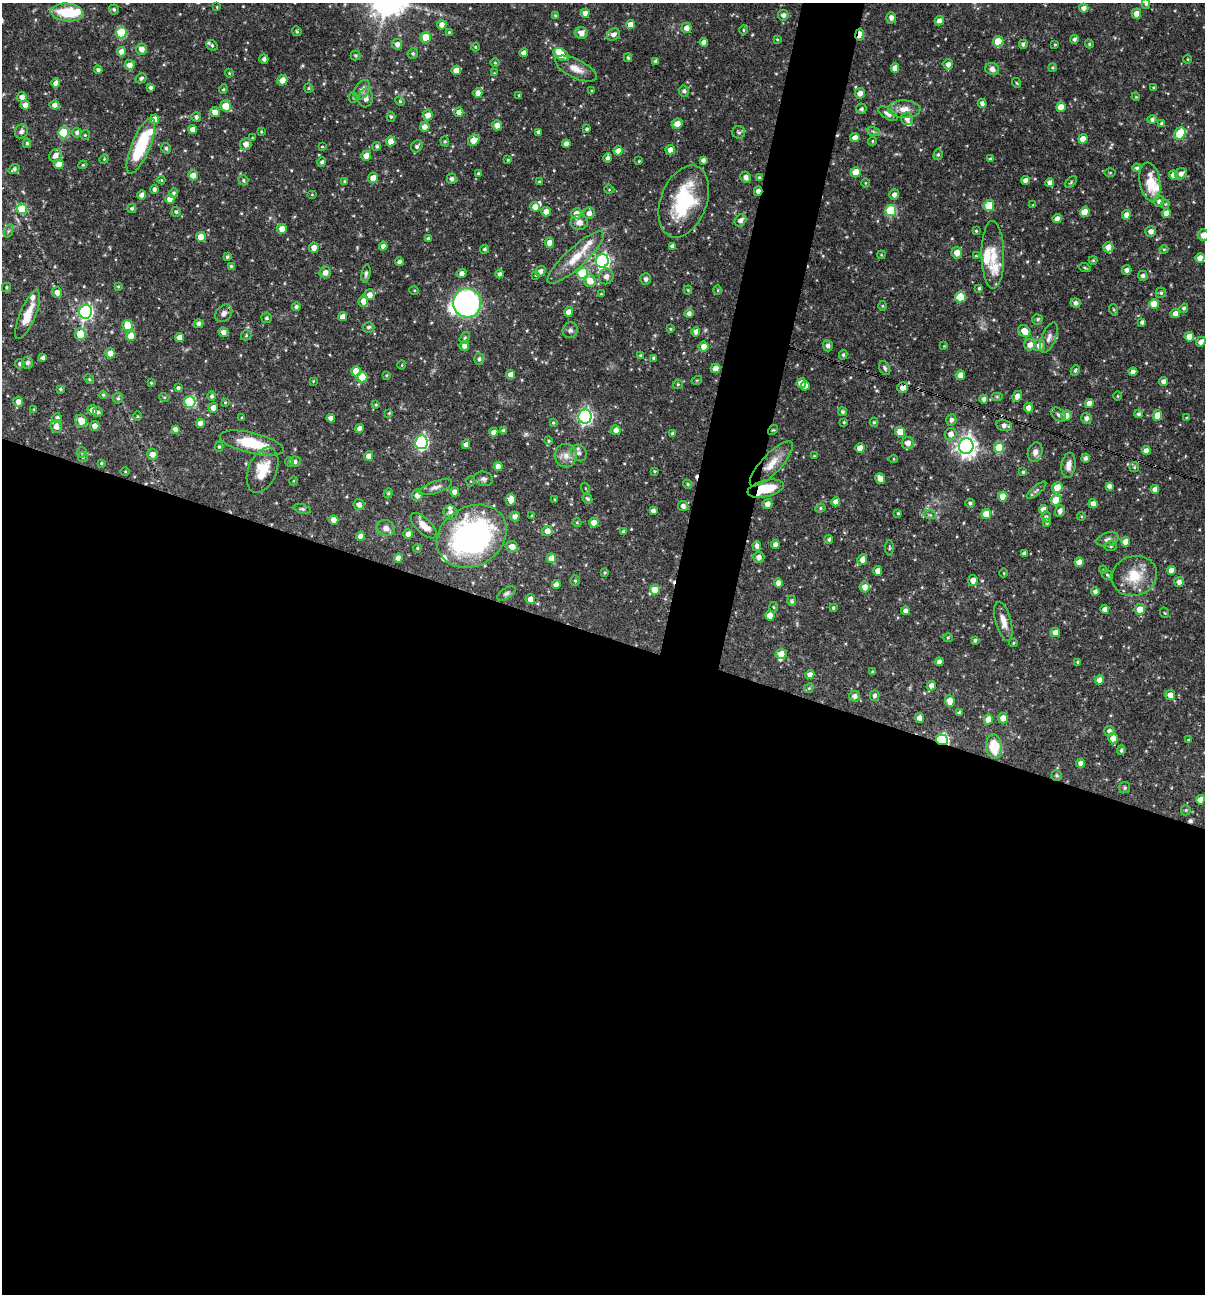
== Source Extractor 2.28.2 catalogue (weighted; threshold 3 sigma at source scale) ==
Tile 14 of 4 x 4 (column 2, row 4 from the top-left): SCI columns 1453-2655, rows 1-1292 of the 5187 x 5168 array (HDU 1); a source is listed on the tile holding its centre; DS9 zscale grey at full resolution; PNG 1207 x 1296 px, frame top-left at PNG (2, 3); each listed source drawn as its Kron ellipse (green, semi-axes under 4 px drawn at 4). Shown black and unused: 54% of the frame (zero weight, under 3 of 4 exposures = <1% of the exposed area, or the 3 px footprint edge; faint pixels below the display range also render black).
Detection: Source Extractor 2.28.2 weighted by HDU 2 'WHT'; one run over the whole footprint, this tile lists its part. Background 0.064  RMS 0.0036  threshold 0.0161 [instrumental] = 3 sigma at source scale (4.5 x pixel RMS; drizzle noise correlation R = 1.50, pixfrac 1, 0.05/0.05 arcsec/px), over >= 5 px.
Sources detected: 538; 1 inside a brighter object's white glare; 4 cosmic-ray / hot-pixel residue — neither listed nor drawn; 19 inside a brighter listed object's ellipse — not listed separately; of the other 514, all 500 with FLUX_AUTO >= 0.287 (the completeness limit of this list) listed and drawn (14 fainter detections not listed), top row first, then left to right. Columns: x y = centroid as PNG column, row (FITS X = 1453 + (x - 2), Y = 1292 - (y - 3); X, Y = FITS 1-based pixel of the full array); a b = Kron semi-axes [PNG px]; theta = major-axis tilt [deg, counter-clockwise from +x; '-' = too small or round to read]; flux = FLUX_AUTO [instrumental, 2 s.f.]
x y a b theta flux
1146 4 5 4 - 0.63
217 7 4 4 - 0.32
1084 8 4 4 - 1.6
114 10 5 5 - 0.71
67 12 16 9 -6 14
585 13 4 4 - 1.8
1136 14 5 4 - 2.5
783 15 5 5 - 1.3
556 16 3 3 - 0.52
891 18 6 5 - 1.5
939 21 5 4 - 1.8
442 25 5 4 - 2.1
631 25 4 4 - 2.9
687 28 5 5 - 2.3
743 30 5 3 - 0.39
297 31 5 4 - 0.53
449 32 3 3 - 0.33
121 33 5 5 - 19
581 33 6 6 - 2.7
613 34 7 5 37 1.5
860 34 6 3 80 4.4
426 37 5 5 - 7.9
777 39 4 3 - 0.37
1074 39 4 4 - 0.84
998 41 5 5 - 8.9
704 42 4 4 - 2
397 44 5 5 - 1.7
1023 44 4 4 - 0.85
1055 44 3 3 - 0.34
1089 44 4 4 - 0.4
212 45 6 5 - 0.67
475 47 4 3 - 0.3
141 49 5 5 - 2.4
121 52 5 4 - 2.2
413 53 5 5 - 0.65
524 53 4 4 - 1.9
561 54 8 5 -34 4.9
355 55 5 5 - 0.62
628 58 4 3 - 0.52
264 59 5 4 - 1
1188 59 4 3 - 0.31
656 61 4 4 - 1.2
495 63 5 3 - 0.34
948 64 5 5 - 1.7
130 65 5 5 - 2.7
1052 67 4 4 - 0.52
895 68 5 4 - 2.4
576 69 22 9 -26 3.8
992 69 7 6 - 1.7
98 70 4 4 - 0.9
456 70 5 4 - 2.9
229 73 4 4 - 0.35
494 73 4 4 - 0.29
141 78 6 4 30 0.84
282 80 5 5 - 3
56 83 4 4 - 2.5
1017 83 5 3 - 0.31
1153 87 3 3 - 0.36
150 88 4 4 - 1.1
308 88 4 4 - 0.38
223 89 5 4 - 0.47
362 90 10 7 58 1.7
592 91 4 4 - 0.34
684 91 5 5 - 0.87
478 93 5 4 - 2.3
860 93 5 5 - 2.3
519 95 4 4 - 0.45
22 97 5 5 - 1.9
353 97 5 4 - 0.39
1136 97 4 3 - 0.31
366 98 9 7 82 1.8
400 101 5 4 - 0.4
982 103 4 4 - 1.2
25 105 4 4 - 2.2
55 105 5 4 - 1.8
226 106 5 5 - 8.2
1061 107 5 4 - 3.8
861 109 5 5 - 0.86
904 109 16 9 -1 3.5
215 112 5 5 - 2.4
459 112 5 4 - 2.2
888 114 11 5 -31 1.9
428 115 5 5 - 2.4
196 117 5 4 - 1.1
391 117 5 4 - 0.54
155 119 5 4 - 3.2
907 119 6 6 - 1.7
1152 120 5 4 - 1
1162 123 4 4 - 0.73
677 124 5 5 - 2.9
497 125 5 5 - 2.3
425 127 5 5 - 2.4
193 129 4 4 - 3.1
587 129 3 3 - 0.55
21 131 7 6 - 1
261 131 3 3 - 0.31
873 131 7 4 -20 0.67
538 132 4 3 - 1
739 132 6 6 - 0.87
64 133 5 5 - 19
77 133 5 4 - 0.87
1180 133 6 5 - 12
85 135 5 5 - 0.48
855 137 5 4 - 2.2
252 138 3 3 - 0.31
1083 139 5 4 - 4
474 140 6 5 - 4.4
391 141 5 4 - 4.5
445 141 5 4 - 0.48
872 141 4 4 - 0.38
27 143 5 4 - 0.63
246 144 6 5 - 2.2
566 144 4 4 - 1.8
141 146 30 9 68 21
377 146 4 4 - 0.6
417 146 6 5 - 0.93
322 147 4 2 - 0.29
166 148 5 4 - 0.77
670 150 4 4 - 2.6
618 151 4 4 - 2.7
55 155 7 5 47 1.9
938 155 5 4 - 0.58
366 156 5 5 - 2.8
607 158 5 4 - 0.96
104 159 5 4 - 0.37
990 159 4 3 - 0.66
508 160 3 3 - 0.33
703 160 4 4 - 1.1
639 161 4 3 - 0.36
322 162 5 4 - 0.77
59 164 5 4 - 4.1
83 165 4 4 - 0.34
1137 168 4 4 - 0.7
14 169 6 4 36 0.93
856 172 5 5 - 7.6
478 173 4 3 - 0.52
1110 173 5 3 - 0.36
1181 174 6 5 - 1.6
193 175 5 5 - 2.4
1174 175 5 4 - 2.4
746 177 6 5 - 1.5
373 178 5 4 - 2.6
759 178 4 4 - 0.63
452 179 5 5 - 1.1
161 180 4 4 - 0.35
243 180 5 4 - 0.63
1025 180 4 4 - 2.1
344 181 4 3 - 0.35
539 181 4 3 - 0.43
1050 182 4 4 - 1.5
1071 182 7 4 46 0.49
1150 182 19 10 -81 7.8
865 183 4 3 - 0.3
154 189 4 4 - 1.1
609 189 5 3 - 0.32
758 191 5 3 - 2.1
174 193 5 4 - 0.69
142 195 4 4 - 2.3
312 195 5 3 - 0.31
894 195 5 5 - 1.4
170 199 5 4 - 3.8
684 201 37 23 69 24
1159 201 5 5 - 1
1165 204 4 4 - 0.37
1033 205 4 4 - 0.33
989 206 5 5 - 13
535 207 5 4 - 2.7
132 208 5 4 - 0.67
22 209 5 5 - 10
891 210 5 5 - 21
176 212 5 4 - 0.71
546 212 5 5 - 2.4
1085 212 5 5 - 5.7
589 213 6 5 - 1.9
1166 213 4 4 - 2.2
576 214 5 5 - 2.9
1126 215 5 4 - 2.5
1057 219 4 4 - 2.2
741 220 6 5 - 1.5
579 222 8 7 - 2
282 229 5 5 - 3.5
8 231 7 4 71 0.6
976 231 3 3 - 0.35
1151 231 5 5 - 1.8
1203 235 5 5 - 3.3
201 237 5 4 - 4.4
428 239 3 3 - 0.77
549 243 5 4 - 2.9
383 246 4 4 - 1.8
673 246 4 4 - 1.5
1108 247 5 5 - 2.7
314 248 5 4 - 2.4
484 249 4 4 - 0.59
1164 249 4 4 - 0.36
957 253 6 5 - 2.9
881 255 4 3 - 0.3
993 255 34 11 -89 6.6
976 256 4 4 - 0.37
227 257 3 3 - 0.55
576 257 37 10 42 8.5
1200 258 5 4 - 2.7
1093 260 4 4 - 0.38
602 261 7 6 - 81
399 262 4 4 - 1.2
231 266 4 4 - 0.44
1085 268 6 3 -19 0.41
1127 270 5 4 - 1.5
540 271 5 5 - 1.6
325 272 6 5 - 2
462 273 5 4 - 1.6
583 273 5 5 - 22
366 274 9 4 79 0.85
500 274 4 4 - 1
536 275 4 4 - 0.43
606 276 8 7 - 1.7
1143 276 5 5 - 1.1
646 279 6 5 - 0.98
590 281 6 5 - 3.6
118 286 4 3 - 0.38
6 287 5 4 - 0.5
979 288 4 3 - 0.56
414 290 5 3 - 0.37
688 290 4 4 - 0.36
718 290 4 3 - 0.31
57 293 5 5 - 2.1
1161 293 5 5 - 0.71
601 294 3 3 - 0.31
369 295 5 5 - 2.4
960 297 5 5 - 13
363 301 6 5 - 2.9
467 303 15 14 - 98
1075 303 5 4 - 1.2
1154 304 5 5 - 7
882 306 5 3 - 0.33
296 307 4 4 - 0.83
1184 308 5 4 - 0.77
1114 310 6 3 -71 0.39
86 312 7 6 - 74
569 312 5 4 - 3.2
224 313 10 7 45 1.7
689 313 4 4 - 1.2
1175 313 5 4 - 2
28 315 26 8 67 5.6
342 317 4 4 - 2
267 318 5 5 - 0.65
1038 319 5 5 - 0.82
1142 322 4 4 - 0.96
199 324 5 4 - 1.3
127 325 5 5 - 7.4
368 327 6 5 - 0.79
670 329 3 3 - 0.36
570 330 8 7 - 1
1024 331 7 5 -45 3.9
223 332 5 4 - 1.9
696 332 5 4 - 2.1
80 334 6 5 - 6.8
246 335 5 5 - 0.49
131 336 5 5 - 5.7
180 337 4 4 - 2.7
1049 337 16 7 68 2
1189 337 5 5 - 3.1
465 338 6 4 57 0.55
1201 342 5 4 - 1.4
1030 345 6 5 - 2.3
1039 345 6 5 - 2.7
464 346 5 4 - 2
828 346 5 5 - 1.3
944 346 4 4 - 0.29
703 347 5 5 - 2.7
110 353 5 5 - 2.8
843 355 5 4 - 0.59
641 356 4 4 - 0.7
43 358 4 4 - 1.1
654 358 4 4 - 0.58
479 359 5 5 - 0.86
27 363 6 5 - 1.2
20 364 5 5 - 0.72
402 365 5 3 - 0.32
715 368 5 4 - 2.5
885 368 7 5 -64 0.86
1075 370 5 4 - 0.65
356 371 5 5 - 4.8
1133 372 4 4 - 2.1
386 375 4 4 - 0.34
511 375 4 4 - 2.3
960 375 5 4 - 2.7
362 377 5 5 - 5.8
89 379 5 4 - 0.42
697 380 5 3 - 0.3
313 381 4 4 - 0.33
1163 382 4 4 - 1.6
151 383 3 3 - 0.38
801 383 5 4 - 2.9
678 384 5 5 - 0.45
805 386 4 4 - 2.1
178 388 4 4 - 0.84
903 388 5 5 - 2.3
60 389 4 3 - 0.54
103 395 4 4 - 0.41
212 396 4 4 - 0.78
1017 396 5 4 - 2.6
1118 396 4 3 - 0.3
164 397 5 3 - 0.34
997 397 6 4 0 0.44
118 398 5 5 - 0.59
984 399 4 4 - 1.2
18 402 5 5 - 2
190 402 6 5 - 27
225 402 4 4 - 0.4
1089 403 4 4 - 2.7
376 405 4 3 - 0.4
213 408 5 5 - 2.1
1029 408 5 4 - 2.2
34 409 4 4 - 0.32
92 410 5 4 - 2.5
98 412 5 4 - 0.87
842 412 4 4 - 0.77
389 413 4 4 - 0.37
1139 414 4 4 - 0.82
1058 415 9 6 -40 0.93
1157 415 5 4 - 3.5
137 416 5 3 - 0.31
1066 416 5 5 - 2.7
585 417 7 6 - 75
57 418 5 4 - 1.3
242 418 3 3 - 0.44
331 418 4 4 - 1.5
1086 418 5 5 - 1.4
1187 418 3 3 - 0.44
951 420 5 5 - 1.2
81 421 6 5 - 4.4
844 422 3 2 - 0.35
874 422 4 4 - 0.49
200 423 4 4 - 2.2
553 423 4 4 - 0.37
1004 425 8 5 -12 1.5
56 426 6 6 - 2
95 426 5 4 - 2
175 429 4 4 - 1.4
359 429 4 4 - 1.9
616 430 5 5 - 2.2
773 430 6 3 42 0.35
504 431 4 4 - 1.3
494 432 5 4 - 1.7
900 432 5 5 - 6.3
673 434 3 3 - 0.9
951 434 6 5 - 2.2
549 441 4 4 - 0.5
421 442 7 6 - 57
252 443 33 10 -13 13
908 443 6 6 - 2.2
466 445 4 4 - 1.8
966 446 8 7 - 200
219 447 5 4 - 0.51
860 448 5 4 - 3.8
999 448 5 5 - 8.4
1146 451 4 4 - 2.1
82 452 5 5 - 0.46
1035 452 10 7 75 1.5
579 453 9 7 -49 1.4
153 454 5 5 - 2.1
369 456 5 4 - 2.3
566 456 11 11 - 2.9
814 456 3 3 - 0.3
83 457 5 5 - 0.5
1085 458 4 4 - 1.1
894 459 4 3 - 0.29
289 462 4 4 - 0.42
295 462 6 5 - 0.98
101 463 3 3 - 0.45
771 464 29 10 47 5.9
1069 465 13 7 82 2.4
498 466 4 4 - 2.3
1134 467 5 4 - 0.49
263 470 24 14 68 8.6
125 471 5 3 - 0.32
654 471 3 3 - 0.34
1023 472 4 3 - 0.49
880 478 5 4 - 2.8
484 479 9 7 -13 1.1
293 481 4 3 - 0.31
471 481 5 3 - 0.37
688 484 5 4 - 0.52
1109 486 4 4 - 1.2
435 487 17 6 19 1.8
1057 487 5 5 - 6.2
585 488 6 3 -70 0.34
766 489 18 8 14 11
1155 489 4 4 - 2.1
1037 490 12 4 40 1
455 492 4 4 - 2.5
388 493 5 4 - 0.5
417 495 6 5 - 2.3
1003 496 5 4 - 4
588 499 5 4 - 0.64
511 500 6 4 83 3.2
555 500 3 2 - 0.34
1056 500 5 5 - 7.2
836 502 4 4 - 2.1
970 503 5 4 - 0.7
767 504 5 5 - 2.2
1093 504 4 4 - 2.4
359 505 5 5 - 1.6
683 506 5 5 - 1.6
820 508 5 4 - 0.55
302 509 9 4 -18 0.69
1043 509 4 4 - 2.4
653 511 4 4 - 1.7
1060 511 6 5 - 1.5
451 513 7 7 - 1.6
898 513 4 3 - 0.43
986 514 5 5 - 6.9
930 515 6 4 -18 0.56
515 516 5 4 - 1.8
532 516 3 3 - 0.42
1081 516 4 4 - 0.35
1046 517 5 4 - 0.8
334 520 5 5 - 2.5
577 523 4 3 - 0.3
594 523 5 5 - 3.1
1047 523 4 3 - 0.59
424 526 17 7 -44 4.1
386 528 9 8 - 2
547 531 5 5 - 2.4
624 532 4 4 - 0.78
408 534 5 5 - 2.1
361 536 4 4 - 2.5
472 536 37 29 31 89
829 539 4 4 - 0.72
1108 539 11 6 16 1.5
1126 542 5 4 - 3.4
775 545 4 4 - 2.2
757 546 5 4 - 1.2
1111 546 6 5 - 0.7
512 547 6 5 - 3.2
417 548 4 3 - 0.43
889 548 8 3 89 0.47
1024 553 4 4 - 0.97
759 557 6 5 - 1.7
398 558 4 4 - 2.2
551 558 5 4 - 4.3
862 560 5 5 - 2.4
1079 562 4 4 - 3
1103 570 4 3 - 0.41
1171 570 4 4 - 2.5
878 571 5 4 - 3.2
605 572 4 3 - 0.37
1004 573 5 3 - 0.31
1107 575 6 4 -42 0.55
1134 576 23 19 17 9.3
575 580 5 4 - 0.52
973 580 5 4 - 2.5
1179 582 5 5 - 1.5
778 583 5 4 - 2
556 585 4 4 - 2.1
865 587 5 5 - 2.5
655 590 5 5 - 4.3
1095 591 4 4 - 1
506 593 10 5 31 0.97
530 599 5 5 - 2.4
792 601 5 4 - 0.77
774 607 5 3 - 0.36
833 608 3 3 - 0.49
1105 609 4 4 - 2.1
1140 609 5 5 - 4.5
905 611 4 4 - 1.7
1165 613 5 3 - 0.29
770 616 5 4 - 4
1003 621 20 7 -75 3.4
1055 632 5 4 - 2.4
948 638 5 4 - 0.39
975 640 4 3 - 0.77
1013 643 4 4 - 0.38
781 654 5 5 - 2.6
939 662 4 4 - 1.8
1078 662 4 3 - 0.54
873 672 3 3 - 0.69
810 675 4 4 - 2.4
1099 680 5 4 - 2.3
931 686 5 4 - 2.2
809 688 5 4 - 0.52
874 695 5 5 - 1
1170 695 5 4 - 2.1
854 696 5 5 - 1.7
950 701 6 5 - 4.1
959 713 4 3 - 0.86
919 718 5 4 - 2.3
1003 718 5 5 - 2.9
988 720 5 4 - 4.2
1109 731 5 5 - 1.4
1113 738 5 5 - 3
942 740 6 5 - 41
1188 740 4 3 - 0.34
994 747 12 8 -85 9
1121 750 5 4 - 0.77
1081 763 4 4 - 1.8
1057 775 5 5 - 0.66
1125 788 5 5 - 0.65
1200 800 4 4 - 2.4
1186 810 5 5 - 0.47
Overlapping masked pixels (flux is a lower limit): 8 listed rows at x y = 860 34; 758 191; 127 325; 903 388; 773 430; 771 464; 766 489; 942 740
Isophote crosses this tile's border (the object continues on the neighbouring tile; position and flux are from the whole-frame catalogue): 3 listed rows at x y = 1146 4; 1203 235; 1200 258